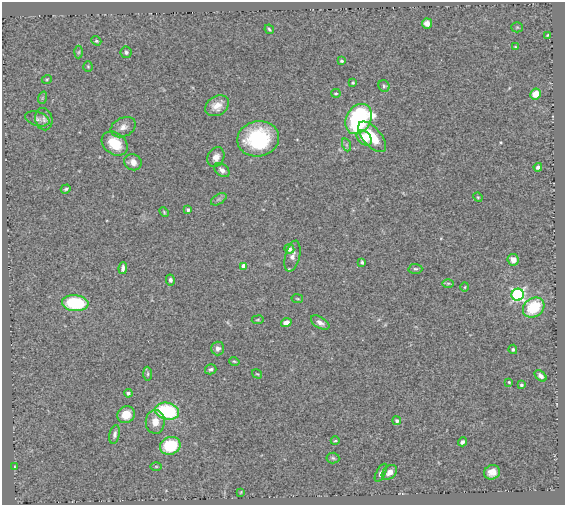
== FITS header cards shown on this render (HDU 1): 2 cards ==
NAXIS1  =                  563
NAXIS2  =                  503

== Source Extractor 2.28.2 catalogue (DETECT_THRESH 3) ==
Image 563 x 503 px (HDU 1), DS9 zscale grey, 1 PNG px = 1 image px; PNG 567 x 507 px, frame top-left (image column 1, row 503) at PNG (2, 2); each listed source drawn as its Kron ellipse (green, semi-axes under 4 px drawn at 4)
Background 0.642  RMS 0.037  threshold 0.11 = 3 sigma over >= 5 px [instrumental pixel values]
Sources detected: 77; all 77 listed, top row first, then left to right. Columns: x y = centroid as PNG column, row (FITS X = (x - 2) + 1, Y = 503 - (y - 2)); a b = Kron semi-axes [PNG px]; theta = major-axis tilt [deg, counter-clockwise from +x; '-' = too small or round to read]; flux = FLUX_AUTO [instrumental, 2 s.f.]
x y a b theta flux
427 23 5 5 - 16
517 27 5 5 - 3.1
269 29 5 2 - 3
547 35 3 2 - 2.2
96 41 5 4 - 3.7
515 47 3 3 - 2.2
79 52 6 4 87 3.6
126 52 6 5 - 5.7
341 61 3 3 - 3.4
88 66 5 4 - 2.8
47 79 5 3 - 2.5
353 83 4 3 - 2.9
384 86 6 5 - 4.6
336 93 5 3 - 2.6
536 94 5 5 - 33
42 98 6 4 71 2.8
217 106 13 9 33 25
37 119 12 7 -16 9.9
44 119 11 8 -76 13
359 119 16 12 57 400
123 127 13 9 27 17
372 137 18 9 -49 63
364 138 9 6 -48 36
258 139 21 17 11 200
115 143 14 10 -38 64
347 145 7 4 -71 4.2
216 157 10 8 65 17
133 162 9 7 -33 17
538 167 4 4 - 8.8
222 170 8 5 -40 10
66 189 5 3 - 4.4
478 197 5 4 - 2.7
219 199 8 5 31 6.1
188 210 4 3 - 5.1
164 212 5 3 - 2.5
289 249 5 4 - 12
292 256 16 7 75 14
513 260 6 5 - 18
362 262 4 3 - 4.2
244 266 4 4 - 30
123 268 6 4 81 7.7
415 269 7 5 -2 4.6
170 280 5 4 - 6
448 283 6 4 1 3.6
465 287 5 3 - 2.2
518 295 6 6 - 470
297 299 6 3 -9 2.5
75 303 13 8 -4 160
534 308 11 9 37 110
258 320 6 3 9 2.5
286 323 5 4 - 18
320 323 10 5 -31 11
218 348 7 6 - 9.3
513 349 5 4 - 3.6
234 361 5 3 - 2.8
211 369 6 5 - 5.3
148 374 7 4 -86 3.9
257 374 5 3 - 2.4
541 376 7 4 -44 8.4
509 382 3 2 - 2.5
521 385 4 3 - 3.5
128 393 4 4 - 7.3
167 411 12 8 -13 200
126 415 9 8 - 33
397 421 4 4 - 6.1
155 422 12 9 89 28
115 434 9 5 78 7.6
335 441 4 3 - 2.4
463 442 5 3 - 8
170 446 10 8 20 100
333 458 6 5 - 4.1
156 466 6 4 0 2.8
15 467 4 3 - 2
389 472 8 6 41 14
492 472 8 7 - 18
381 473 10 4 62 7.8
241 492 4 2 - 1.9